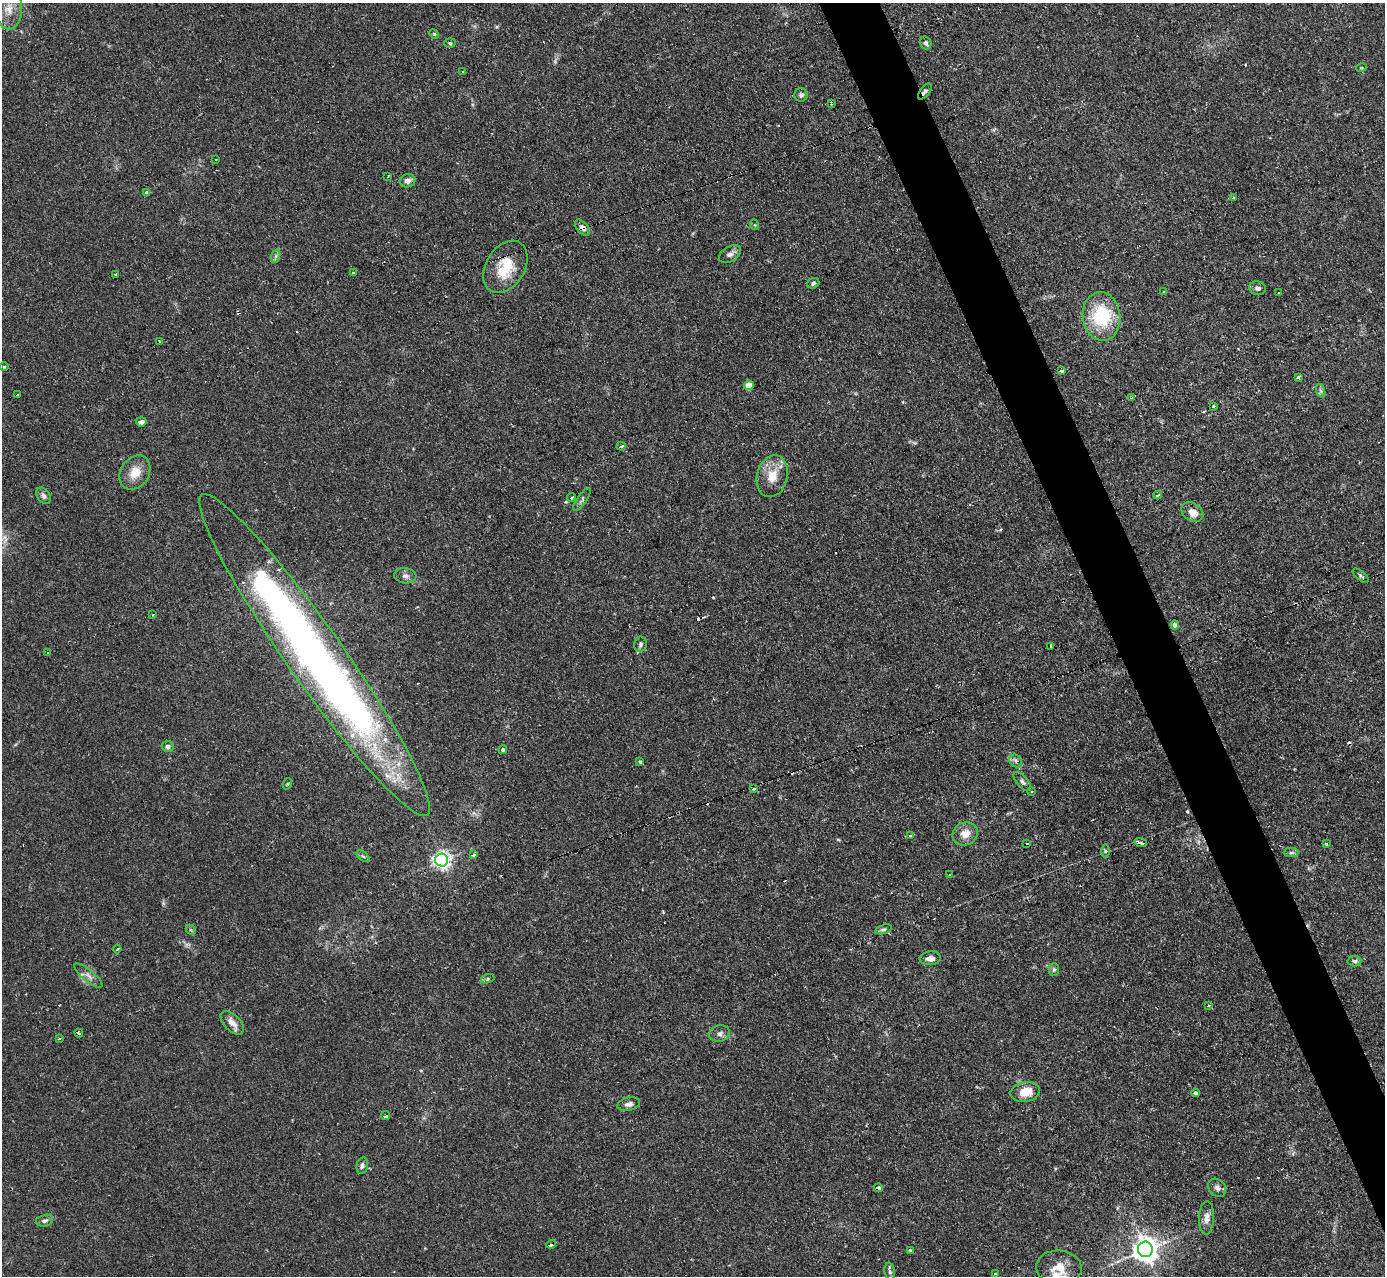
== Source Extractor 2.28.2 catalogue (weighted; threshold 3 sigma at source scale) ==
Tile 6 of 4 x 4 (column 2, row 2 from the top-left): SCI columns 1384-2766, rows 2692-3965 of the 5533 x 5515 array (HDU 1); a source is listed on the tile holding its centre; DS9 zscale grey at full resolution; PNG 1387 x 1278 px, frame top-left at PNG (2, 3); each listed source drawn as its Kron ellipse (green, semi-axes under 4 px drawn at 4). Shown black and unused: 4% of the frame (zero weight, under 2 of 3 exposures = <1% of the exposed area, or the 3 px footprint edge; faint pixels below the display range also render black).
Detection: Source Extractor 2.28.2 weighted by HDU 2 'WHT'; one run over the whole footprint, this tile lists its part. Background 0.0666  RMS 0.0051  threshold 0.0229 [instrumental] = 3 sigma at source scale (4.5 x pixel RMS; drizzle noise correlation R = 1.50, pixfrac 1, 0.05/0.05 arcsec/px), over >= 5 px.
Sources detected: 109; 1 inside a brighter object's white glare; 8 cosmic-ray / hot-pixel residue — neither listed nor drawn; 1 inside a brighter listed object's ellipse — not listed separately; the other 99 listed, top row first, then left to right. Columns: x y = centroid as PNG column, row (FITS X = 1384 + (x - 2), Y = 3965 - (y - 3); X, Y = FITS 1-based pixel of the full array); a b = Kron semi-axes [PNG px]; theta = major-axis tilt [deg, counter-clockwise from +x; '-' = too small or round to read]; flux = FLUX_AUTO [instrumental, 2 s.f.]
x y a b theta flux
9 9 20 13 -90 7.8
434 34 5 4 - 0.71
450 43 5 5 - 0.75
926 43 6 5 - 1.3
1361 68 5 3 - 0.45
463 71 3 3 - 4.5
925 91 9 5 53 1.4
801 95 6 6 - 1.3
831 104 3 3 - 0.7
216 159 2 2 - 0.43
388 176 3 2 - 0.98
408 181 8 6 17 2.6
147 193 4 4 - 2.9
1233 198 3 3 - 0.77
755 225 5 3 - 0.45
582 228 10 5 -49 2.7
730 254 12 7 31 2.5
276 256 7 4 72 1.1
505 267 28 19 59 16
353 272 3 2 - 1.3
115 274 3 2 - 0.75
813 283 6 5 - 1.1
1258 288 8 6 -10 1.9
1164 291 3 2 - 0.51
1279 293 3 2 - 0.67
1101 316 24 19 -84 30
159 342 3 2 - 0.86
4 367 5 3 - 0.49
1062 370 3 3 - 6.9
1298 377 4 3 - 2
749 385 5 4 - 9.4
1321 391 7 4 -71 1.1
18 395 3 3 - 1.9
1132 398 4 3 - 0.98
1213 406 3 2 - 0.58
141 422 5 4 - 1.9
621 446 4 3 - 3.9
135 472 18 14 55 8.1
772 476 21 15 76 9.6
1158 495 4 3 - 1.1
43 496 9 6 -56 1.8
571 498 4 4 - 0.95
582 499 13 4 55 1.3
1192 512 12 8 -36 5
405 576 11 7 -5 2.1
1361 576 9 4 -39 1
153 615 3 2 - 0.62
1175 625 4 4 - 2.3
640 644 7 6 - 1.2
1051 646 3 3 - 2.3
48 653 3 3 - 0.6
315 655 196 28 -55 430
168 746 6 5 - 2
503 750 4 4 - 1.1
1016 761 7 5 -41 1.7
640 762 3 3 - 1.3
1022 782 12 5 -49 1.5
287 784 6 3 71 0.51
754 789 3 3 - 1.7
1032 791 3 3 - 0.62
965 834 13 11 27 5.8
910 835 3 3 - 0.77
1027 843 3 2 - 1
1141 843 6 3 -21 2.8
1326 844 3 3 - 0.94
1105 851 6 4 90 0.8
1291 853 7 4 0 1.2
474 854 4 3 - 2.9
363 856 7 4 -36 0.93
442 860 6 6 - 200
949 875 3 3 - 0.46
884 929 9 4 16 1.2
191 930 6 4 -45 0.71
117 949 4 2 - 0.49
930 958 10 7 6 3.4
1354 961 7 5 -2 1.2
1054 969 6 5 - 1.1
88 976 18 5 -39 2.6
488 979 7 4 19 0.83
1209 1005 3 3 - 0.97
232 1023 14 7 -45 4.2
79 1033 4 3 - 2.4
719 1033 10 8 14 2
59 1038 3 3 - 1.4
1025 1092 15 10 11 8.8
1195 1093 4 4 - 1.5
629 1104 11 6 11 2.3
385 1116 4 3 - 2.8
362 1166 8 5 78 1.4
878 1188 4 3 - 6.9
1217 1188 10 8 -45 2.2
1206 1218 16 7 88 3.5
44 1221 9 5 12 1.6
551 1244 4 3 - 2.8
1145 1249 7 7 - 520
910 1250 3 3 - 1
1059 1268 23 17 -5 10
890 1271 9 5 -80 1.3
995 1273 3 3 - 1.5
Overlapping masked pixels (flux is a lower limit): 4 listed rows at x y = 925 91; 582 228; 505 267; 878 1188